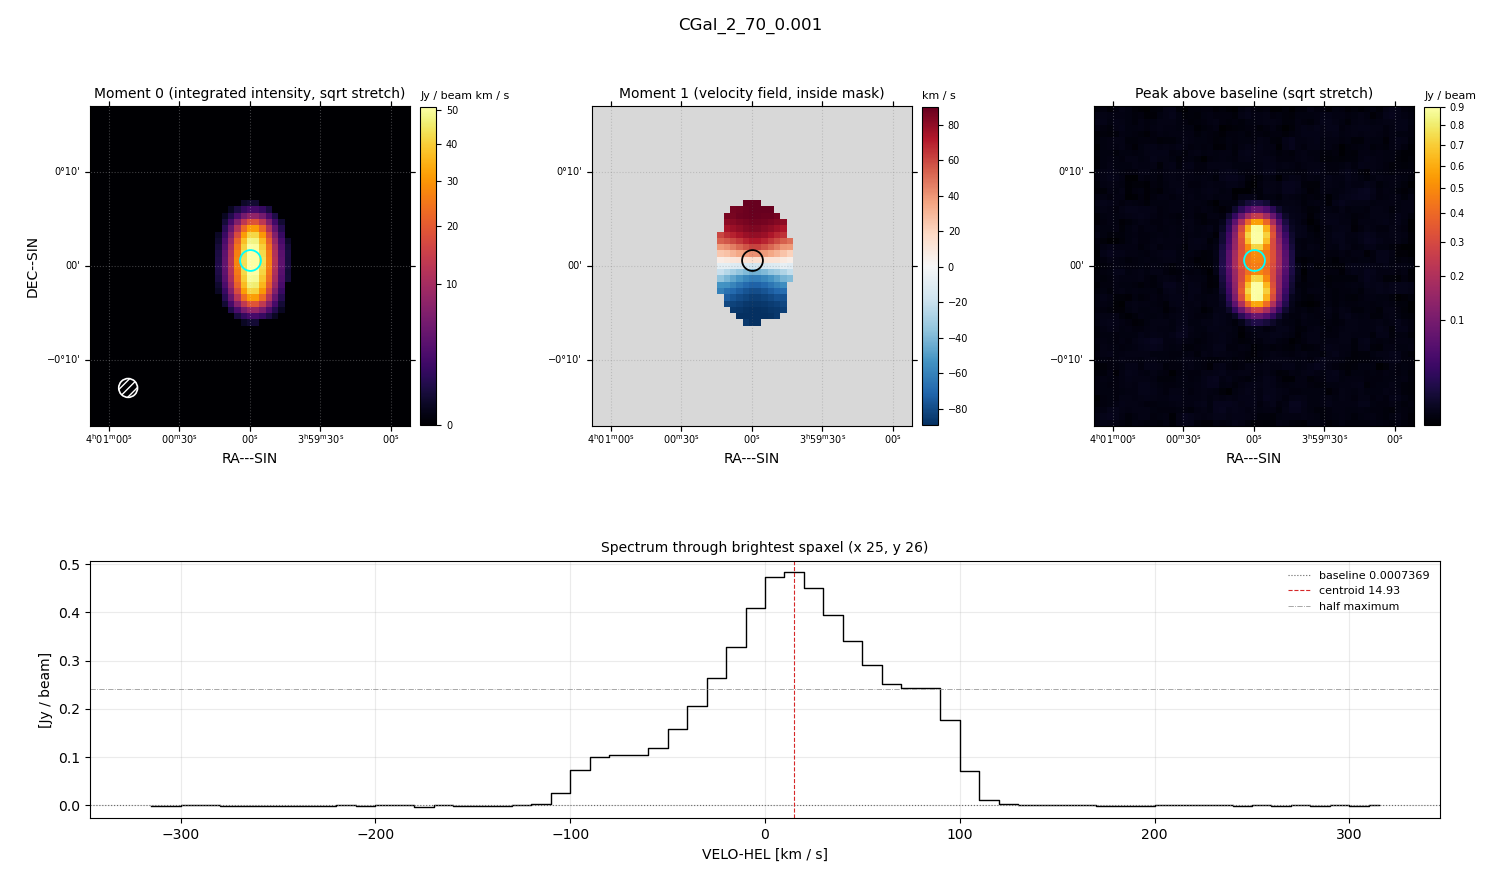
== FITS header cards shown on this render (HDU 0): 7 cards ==
OBJECT  = 'CGal_2_70_0.001'
BUNIT   = 'JY/BEAM '           /
CTYPE1  = 'RA---SIN'           /
CTYPE2  = 'DEC--SIN'           /
CTYPE3  = 'VELO-HEL'           /
NAXIS3  =                   64 / length of data axis 3
CUNIT3  = 'km/s    '           /

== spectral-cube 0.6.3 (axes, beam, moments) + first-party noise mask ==
SpectralCube HDU 0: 64 channels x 51 x 51 spaxels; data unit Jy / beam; figure title: CGal_2_70_0.001
Units: BUNIT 'JY/BEAM' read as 'Jy/beam' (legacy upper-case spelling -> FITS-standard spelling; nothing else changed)
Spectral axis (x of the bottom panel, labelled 'VELO-HEL [km / s]'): -315 .. 315 km / s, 64 channels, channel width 10 km / s
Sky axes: RA---SIN/DEC--SIN; field 34' x 34' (40 arcsec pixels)
Beam (drawn as the hatched ellipse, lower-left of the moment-0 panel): BMAJ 120 arcsec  BMIN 120 arcsec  BPA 0 deg
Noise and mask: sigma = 1.0e-03 Jy / beam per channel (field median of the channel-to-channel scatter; agrees with the line-free scatter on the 2406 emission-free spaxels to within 2%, no correlation factor applied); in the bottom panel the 41 channels outside the line scatter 1.5e-03 Jy / beam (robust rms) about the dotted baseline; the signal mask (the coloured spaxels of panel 2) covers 7% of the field
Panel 1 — Moment 0 (line voxels x channel width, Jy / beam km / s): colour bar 0 .. 51.1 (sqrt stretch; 0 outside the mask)
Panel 2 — Moment 1 (intensity-weighted velocity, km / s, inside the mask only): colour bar -89 .. 90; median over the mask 6
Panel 3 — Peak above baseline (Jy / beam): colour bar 0.00145 .. 0.901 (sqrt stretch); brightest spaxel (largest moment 0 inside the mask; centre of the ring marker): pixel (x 25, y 26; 0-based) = FK5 04h00m00s +00d01m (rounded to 5 s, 60 arcsec steps: no finer than the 40 arcsec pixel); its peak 0.483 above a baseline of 0.0007369
Panel 4 — spectrum at that spaxel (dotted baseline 0.0007369 Jy / beam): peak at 15 km / s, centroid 14.93 km / s (red dashed line; intensity-weighted over the run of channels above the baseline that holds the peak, -130 .. 130 km / s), W50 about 120 km / s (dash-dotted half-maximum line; edge to edge of the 12 channels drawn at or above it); detected line -110 .. 120 km / s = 23 of 64 channels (36%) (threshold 4 sigma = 0.004 Jy / beam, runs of >= 3 channels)